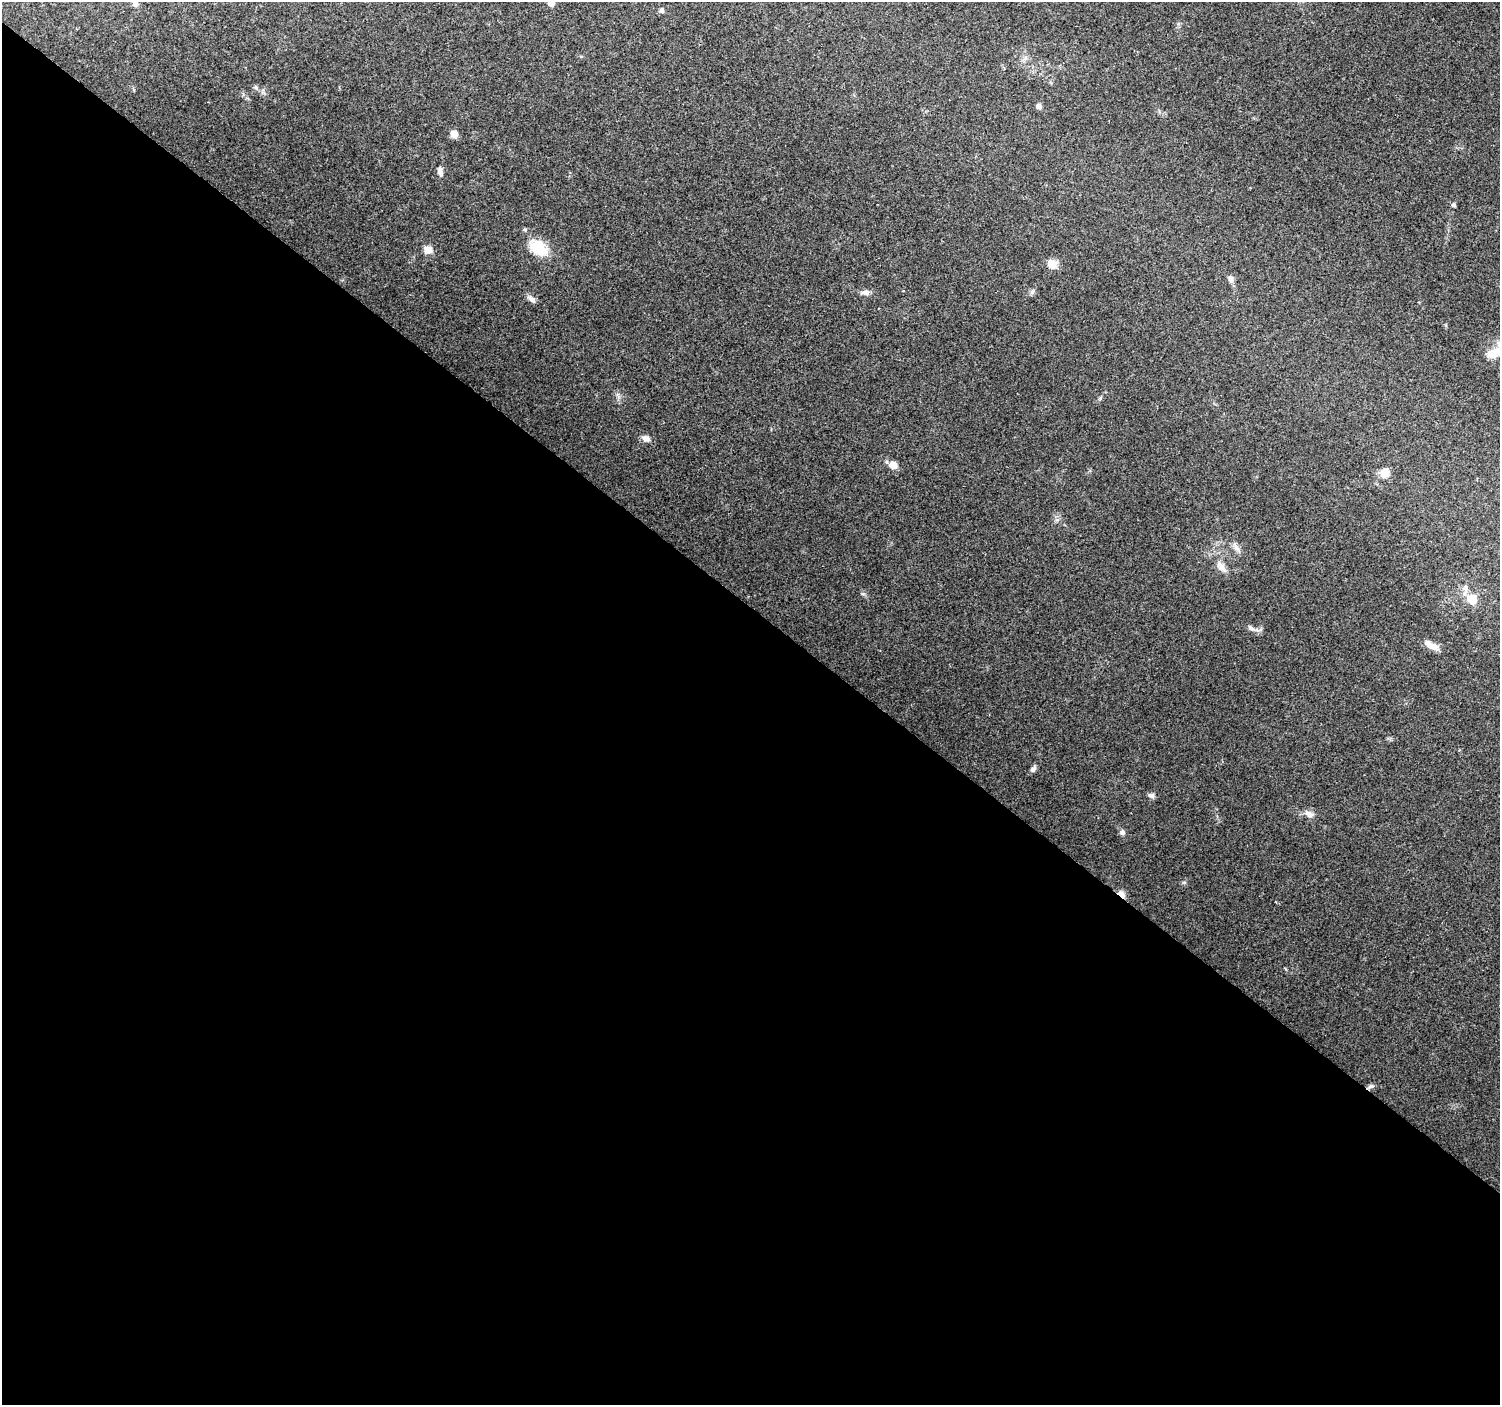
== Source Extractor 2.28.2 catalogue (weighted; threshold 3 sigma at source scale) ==
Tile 14 of 4 x 4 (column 2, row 4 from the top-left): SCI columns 1499-2996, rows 174-1576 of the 5999 x 6023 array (HDU 1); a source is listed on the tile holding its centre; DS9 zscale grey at full resolution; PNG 1502 x 1407 px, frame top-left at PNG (2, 2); no overlay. Shown black and unused: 57% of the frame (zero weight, under 2 of 3 exposures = <1% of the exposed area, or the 3 px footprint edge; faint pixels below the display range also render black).
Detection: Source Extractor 2.28.2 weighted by HDU 2 'WHT'; one run over the whole footprint, this tile lists its part. Background 0.0756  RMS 0.0077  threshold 0.0347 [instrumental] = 3 sigma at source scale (4.5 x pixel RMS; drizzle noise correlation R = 1.50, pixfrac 1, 0.0396/0.0396 arcsec/px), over >= 5 px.
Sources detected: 31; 1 inside a brighter listed object's ellipse — not listed separately; the other 30 listed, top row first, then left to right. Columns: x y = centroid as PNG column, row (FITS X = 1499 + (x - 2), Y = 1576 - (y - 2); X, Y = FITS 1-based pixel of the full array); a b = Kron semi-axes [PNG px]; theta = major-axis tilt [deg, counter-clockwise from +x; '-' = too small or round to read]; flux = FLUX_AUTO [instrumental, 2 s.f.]
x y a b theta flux
551 3 6 5 - 4.8
135 4 6 6 - 2.7
661 10 5 5 - 2.3
256 87 7 5 -21 1.7
1038 106 7 6 - 2.2
454 134 8 7 - 5.3
440 172 11 6 -76 3.2
1453 205 5 5 - 1.4
538 248 23 15 -35 23
428 250 10 9 - 6.1
1052 264 13 11 -44 7.1
1231 279 10 7 -78 2.9
866 292 12 6 4 3.4
1032 292 8 6 61 2
532 299 11 6 -37 3.4
1494 353 24 13 28 12
646 438 9 7 -24 4.5
893 465 9 7 -18 7.2
1385 473 12 11 - 7.4
1236 547 13 7 -56 3.8
1221 566 20 8 -51 6.7
1472 599 15 14 - 10
1251 628 10 6 -27 2.5
1431 646 19 8 -26 6.6
1033 769 9 6 55 2.5
1151 796 10 6 -23 2.3
1309 814 12 8 -26 4.5
1122 832 7 6 - 2.6
1121 894 11 6 -46 5.4
1370 1086 12 4 23 2.2
Overlapping masked pixels (flux is a lower limit): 2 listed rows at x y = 1121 894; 1370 1086
Isophote crosses this tile's border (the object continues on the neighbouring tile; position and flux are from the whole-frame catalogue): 3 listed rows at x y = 551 3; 135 4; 1494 353
Unlisted compact peaks at least as high as the median listed source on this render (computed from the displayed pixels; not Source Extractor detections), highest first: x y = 1184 882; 862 594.